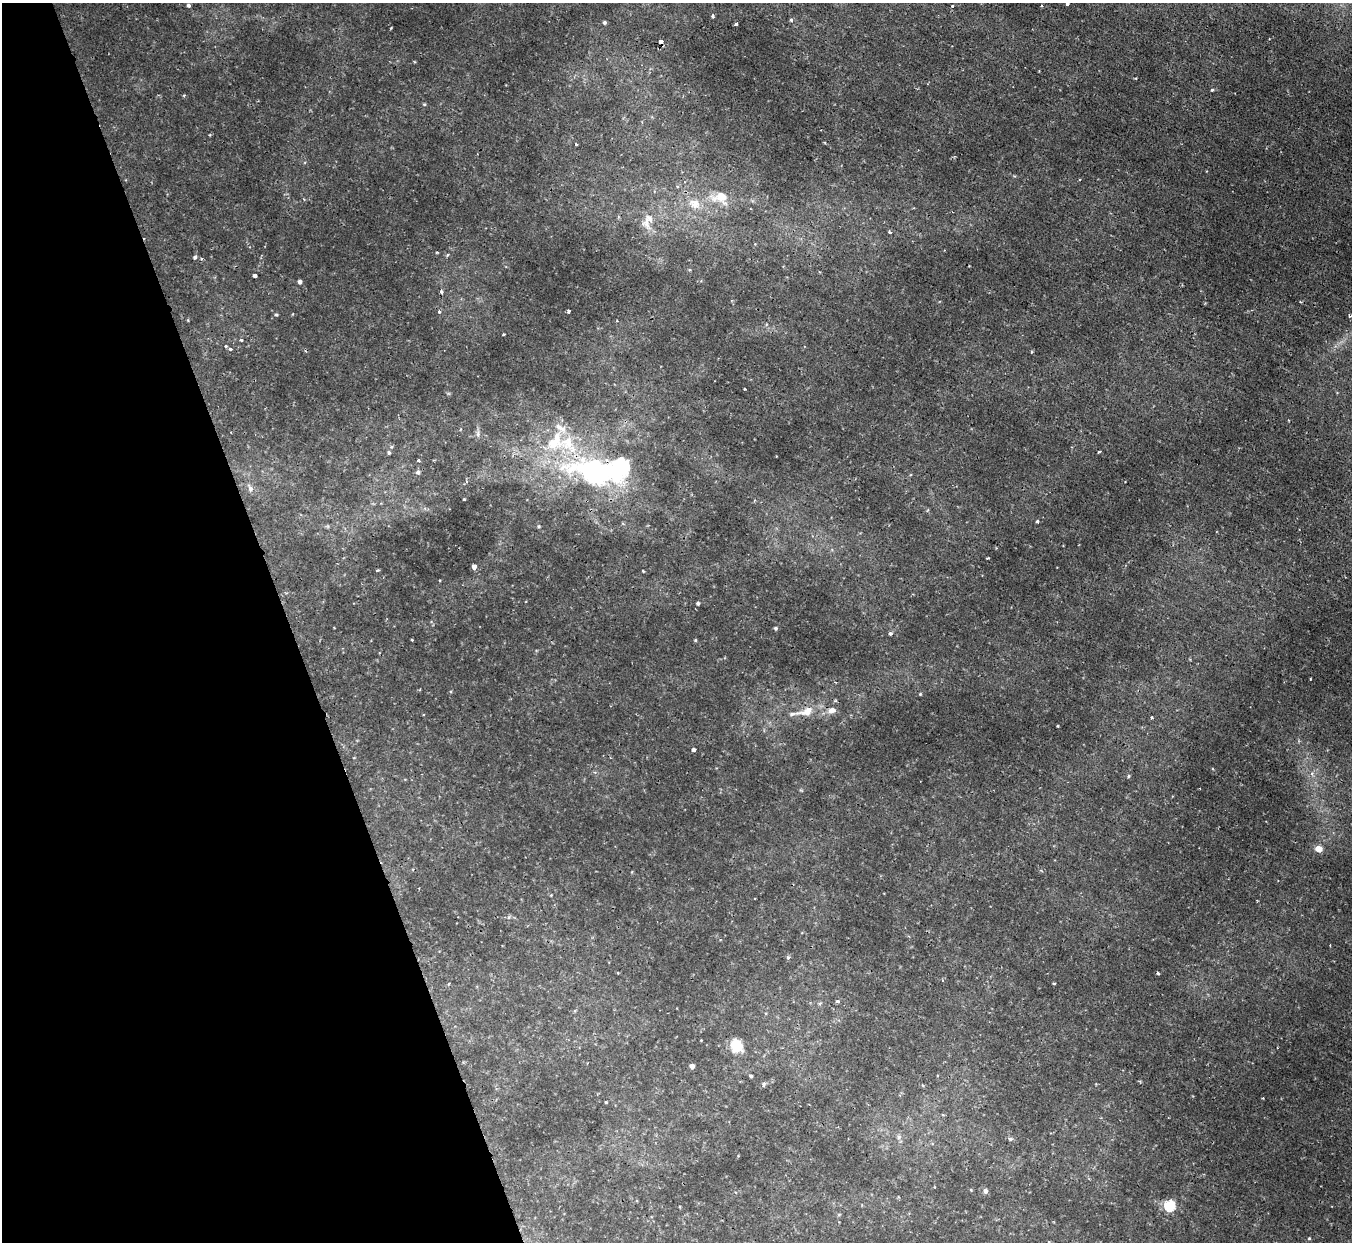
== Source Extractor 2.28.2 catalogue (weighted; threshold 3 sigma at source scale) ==
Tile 5 of 4 x 4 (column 1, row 2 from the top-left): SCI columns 1-1350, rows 2631-3870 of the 5398 x 5387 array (HDU 1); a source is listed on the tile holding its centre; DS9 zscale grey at full resolution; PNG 1354 x 1244 px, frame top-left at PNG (2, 3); no overlay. Shown black and unused: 21% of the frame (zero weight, under 2 of 3 exposures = <1% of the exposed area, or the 3 px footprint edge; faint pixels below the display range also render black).
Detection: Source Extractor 2.28.2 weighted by HDU 2 'WHT'; one run over the whole footprint, this tile lists its part. Background 0.0019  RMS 0.0015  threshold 0.00653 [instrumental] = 3 sigma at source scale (4.5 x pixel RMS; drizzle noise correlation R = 1.50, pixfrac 1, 0.05/0.05 arcsec/px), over >= 5 px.
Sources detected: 84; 3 inside a brighter object's white glare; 1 cosmic-ray / hot-pixel residue — not listed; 5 inside a brighter listed object's ellipse — not listed separately; the other 75 listed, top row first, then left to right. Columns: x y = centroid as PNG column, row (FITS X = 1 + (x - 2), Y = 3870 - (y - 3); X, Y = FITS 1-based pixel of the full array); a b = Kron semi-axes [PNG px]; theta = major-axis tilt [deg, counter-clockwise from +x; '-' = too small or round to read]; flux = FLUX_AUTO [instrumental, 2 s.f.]
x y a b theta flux
1067 4 3 3 - 0.46
188 5 4 3 - 0.41
952 6 3 3 - 0.17
713 16 4 3 - 0.22
791 20 4 3 - 0.35
604 22 4 3 - 0.24
736 24 4 3 - 0.67
661 42 4 4 - 0.9
1212 90 3 3 - 0.21
184 95 4 3 - 0.14
424 104 5 4 - 0.16
576 144 3 2 - 0.18
721 197 19 15 -6 2.4
694 203 17 12 -22 1.8
647 220 23 12 67 1.9
890 232 4 3 - 0.31
437 252 4 2 - 0.12
447 255 4 3 - 0.17
195 257 5 4 - 0.3
255 276 4 4 - 0.41
299 282 4 4 - 0.45
441 292 4 3 - 0.29
568 311 4 3 - 0.62
439 312 4 4 - 0.29
276 315 4 3 - 0.18
241 340 4 3 - 0.19
226 346 4 3 - 0.15
230 349 3 3 - 0.33
478 434 8 5 82 0.38
391 447 5 4 - 0.19
1099 452 3 2 - 0.19
389 453 5 4 - 0.23
419 460 3 3 - 0.35
611 470 138 37 -10 24
418 472 6 5 - 0.36
250 488 10 6 -70 0.54
464 499 3 2 - 0.12
1037 521 3 3 - 0.27
539 526 4 4 - 0.18
987 558 3 2 - 0.15
474 567 4 4 - 0.78
377 570 5 3 - 0.13
643 571 3 2 - 0.15
698 603 4 4 - 0.28
776 628 4 4 - 0.25
890 633 3 3 - 0.55
412 640 3 2 - 0.11
695 640 4 3 - 0.14
835 701 5 3 - 0.15
832 710 10 7 14 0.8
806 711 28 11 16 2.5
1152 717 3 3 - 0.27
1057 726 3 2 - 0.12
693 750 4 4 - 0.7
1128 776 4 4 - 0.18
1318 849 5 4 - 3
788 957 5 4 - 0.26
618 973 4 2 - 0.093
1158 973 3 3 - 0.31
1054 983 3 2 - 0.23
837 1001 4 3 - 0.34
701 1040 2 2 - 0.1
736 1046 12 10 -74 3.6
692 1066 4 4 - 1
751 1076 4 3 - 0.26
1140 1081 3 3 - 0.15
764 1084 7 3 88 0.24
1263 1098 2 2 - 0.13
606 1102 3 3 - 0.3
899 1137 6 6 - 0.32
1010 1138 5 5 - 0.25
971 1190 4 3 - 0.12
985 1191 5 4 - 0.47
1170 1206 5 5 - 11
1309 1238 4 4 - 0.14
Overlapping masked pixels (flux is a lower limit): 3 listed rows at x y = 661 42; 694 203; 611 470
Isophote crosses this tile's border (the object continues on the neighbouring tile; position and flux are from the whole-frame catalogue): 1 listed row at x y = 1067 4
Unlisted compact peaks at least as high as the median listed source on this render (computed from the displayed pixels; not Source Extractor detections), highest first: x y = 920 694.